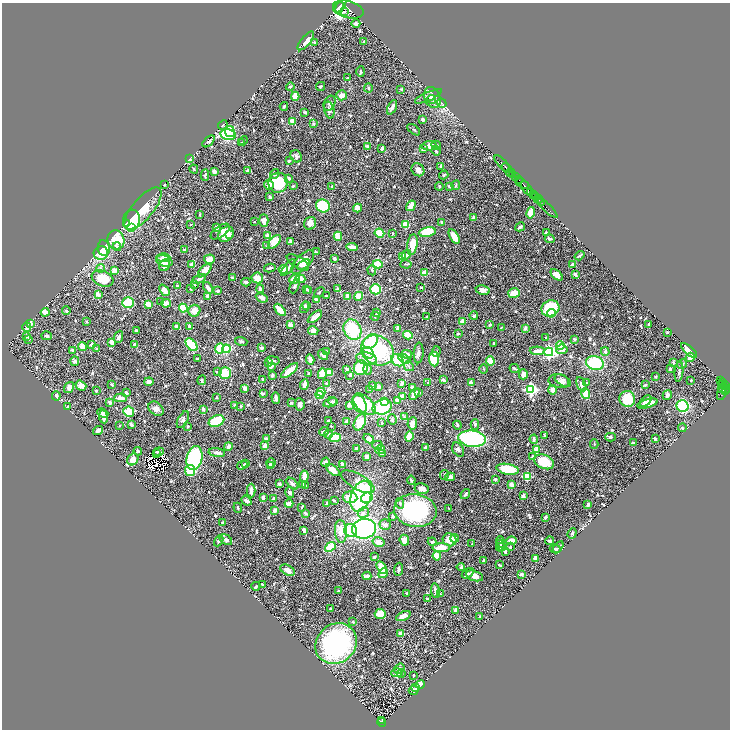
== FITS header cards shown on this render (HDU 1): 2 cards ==
NAXIS1  =                 1456
NAXIS2  =                 1455

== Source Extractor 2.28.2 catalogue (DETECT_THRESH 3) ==
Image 1456 x 1455 px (HDU 1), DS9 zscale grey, zoomed out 1/2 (1 PNG px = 2 x 2 image px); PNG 732 x 732 px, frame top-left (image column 1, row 1454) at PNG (2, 3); each listed source drawn as its Kron ellipse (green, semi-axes under 4 px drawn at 4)
Background 0.916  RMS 0.03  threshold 0.0893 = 3 sigma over >= 5 px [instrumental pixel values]
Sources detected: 766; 26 cannot appear on this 1/2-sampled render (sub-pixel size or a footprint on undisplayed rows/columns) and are neither listed nor drawn; of the other 740, the 500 brightest by FLUX_AUTO listed and drawn (240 fainter detections omitted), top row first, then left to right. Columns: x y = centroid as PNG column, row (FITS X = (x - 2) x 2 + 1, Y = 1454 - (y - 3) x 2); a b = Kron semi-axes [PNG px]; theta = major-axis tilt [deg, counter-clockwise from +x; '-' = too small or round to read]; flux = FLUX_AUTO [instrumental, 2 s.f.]
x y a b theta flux
341 5 9 3 64 6700
339 7 6 3 48 4500
348 9 16 8 -16 8600
344 11 2 2 - 420
356 24 4 3 - 16
306 41 11 4 49 35
314 42 2 2 - 5.9
364 42 4 3 - 5.4
361 71 5 3 - 8.3
348 78 2 2 - 7.4
320 86 5 3 - 8.5
290 87 4 3 - 8.4
368 88 4 3 - 6.7
401 89 3 3 - 7.1
341 95 5 5 - 31
295 96 4 4 - 70
428 96 15 3 24 16
432 97 11 8 -68 36
431 99 4 4 - 12
329 103 8 5 65 15
442 103 5 2 - 6.8
284 106 4 3 - 6.4
392 107 8 3 64 24
329 110 8 5 -76 19
305 112 3 3 - 8.7
423 119 4 3 - 8.5
292 121 4 4 - 34
313 124 4 3 - 7
223 125 5 4 - 8.7
414 130 7 3 -38 7.6
230 131 5 5 - 200
228 135 8 5 -14 340
209 141 7 3 43 9.6
243 141 5 2 - 6.1
241 143 3 3 - 8.9
436 145 5 3 - 6.6
367 146 3 2 - 12
429 146 7 4 3 46
382 148 4 3 - 14
423 149 4 3 - 15
436 151 5 3 - 6.9
296 156 6 5 - 15
189 159 2 2 - 100
289 161 4 4 - 8.8
502 164 10 2 -47 2400
441 167 4 3 - 11
507 168 6 2 -41 2600
194 169 4 2 - 5.3
418 170 7 6 - 23
214 171 3 3 - 24
248 171 3 3 - 13
510 173 4 2 - 580
275 174 5 4 - 8.2
205 175 6 3 -89 9.5
444 175 5 3 - 6.4
513 175 4 1 - 300
515 176 3 2 - 1800
289 178 3 3 - 12
519 180 4 1 - 670
278 183 10 9 - 170
522 183 7 3 -30 1400
164 185 2 2 - 5.4
269 185 5 4 - 28
456 185 5 3 - 5.2
293 186 3 2 - 7.3
332 186 2 2 - 18
439 186 4 3 - 6.6
449 186 3 3 - 9.8
526 188 8 3 -54 5300
531 192 3 2 - 1400
533 194 3 2 - 1400
535 196 2 2 - 1000
270 197 3 2 - 18
538 199 4 2 - 500
541 202 2 1 - 280
323 206 7 6 - 250
411 206 6 3 58 54
143 208 26 10 50 130
357 208 4 4 - 49
547 208 14 2 -43 280
531 213 6 3 77 95
200 215 3 2 - 6.1
473 218 3 2 - 11
131 220 10 8 76 300
264 220 6 4 -89 33
254 222 2 2 - 6.7
441 222 3 2 - 9.8
127 223 3 2 - 86
310 223 6 5 - 28
191 224 3 2 - 5.1
405 224 4 3 - 110
131 227 3 3 - 81
520 227 5 2 - 15
216 228 4 3 - 15
220 232 11 5 35 25
427 232 8 5 10 190
379 233 5 4 - 79
393 233 3 3 - 5.5
546 233 3 2 - 14
226 234 9 6 48 98
230 234 4 3 - 14
267 236 2 2 - 57
338 236 4 3 - 54
454 236 8 4 -60 57
550 239 5 2 - 9
116 240 9 8 - 140
291 241 3 3 - 22
275 242 8 5 48 100
412 245 10 5 82 83
267 246 4 3 - 5.1
117 247 4 4 - 8.7
352 247 6 3 -7 41
104 248 8 6 -82 160
184 250 4 3 - 16
316 252 3 2 - 6.2
101 253 7 6 - 100
406 255 5 3 - 17
402 256 4 3 - 47
579 256 5 2 - 7.4
163 258 7 4 0 27
209 259 5 4 - 36
334 259 3 2 - 16
164 261 8 5 -18 47
298 262 12 5 -31 14
303 262 14 7 47 75
378 264 5 4 - 120
406 264 5 3 - 6.7
573 264 3 3 - 14
165 265 6 5 - 48
192 265 3 2 - 46
303 265 7 3 33 21
100 268 4 4 - 11
270 268 6 2 13 13
288 268 10 3 51 16
283 269 5 4 - 38
114 270 4 3 - 38
372 270 5 3 - 6.7
205 271 8 4 45 65
425 273 4 3 - 61
575 274 3 3 - 17
557 275 7 4 -42 40
232 278 3 2 - 6.3
257 278 6 5 - 59
103 279 11 7 -22 130
199 279 7 3 26 16
294 279 5 3 - 79
300 279 5 3 - 77
246 282 4 2 - 8.1
195 285 3 2 - 8
177 286 2 2 - 14
294 286 7 3 65 12
421 287 4 2 - 5.4
208 288 6 3 -54 27
191 289 3 2 - 5.8
260 289 4 4 - 8.8
306 289 2 2 - 7.8
338 289 4 3 - 12
376 289 5 5 - 140
164 290 6 3 -49 58
483 290 7 4 -12 36
218 291 4 3 - 8.2
309 291 3 2 - 11
319 292 6 2 43 5.5
514 293 6 4 18 86
98 295 3 2 - 29
208 296 3 2 - 33
326 296 3 2 - 6.4
347 296 3 3 - 26
359 296 5 4 - 60
262 298 6 3 -24 25
316 300 3 2 - 31
161 302 3 2 - 5.4
128 303 6 5 - 150
166 303 5 4 - 26
148 304 3 3 - 75
307 306 4 3 - 5.7
305 307 6 4 73 16
183 308 4 3 - 150
550 308 9 8 - 260
280 310 7 3 -48 77
66 311 4 2 - 8.1
194 311 6 6 - 49
45 312 4 3 - 38
377 312 3 3 - 26
551 313 4 4 - 50
375 316 4 3 - 5.8
474 316 4 3 - 12
315 317 8 3 39 49
426 317 2 2 - 5.4
463 321 3 3 - 55
87 322 3 2 - 5.7
31 323 2 2 - 57
490 324 3 3 - 6.9
649 324 2 2 - 13
290 325 3 3 - 25
190 326 4 3 - 16
27 327 4 4 - 21
176 327 4 3 - 35
501 328 3 2 - 5.4
525 328 4 3 - 16
398 329 3 3 - 30
352 330 10 8 -62 200
136 331 3 2 - 11
313 331 5 4 - 32
667 332 2 2 - 5.4
458 333 3 2 - 7.8
408 335 5 4 - 85
27 336 4 3 - 9.2
47 336 5 3 - 14
118 337 6 3 67 14
546 338 2 2 - 6
29 339 3 3 - 6.4
574 339 4 4 - 9.6
241 341 6 4 -16 11
371 341 8 6 46 160
112 342 3 3 - 61
494 343 2 2 - 10
91 344 3 3 - 7.9
135 345 3 3 - 24
192 345 7 4 -49 210
560 345 4 4 - 46
82 347 4 4 - 41
220 348 5 4 - 130
261 348 3 2 - 20
97 349 4 3 - 8.1
226 349 4 4 - 200
562 349 6 5 - 28
72 350 3 3 - 8.7
377 350 17 14 -31 480
689 350 10 3 -41 36
537 351 7 3 -2 40
605 351 4 3 - 12
326 352 3 3 - 16
436 352 5 3 - 10
549 352 4 4 - 1200
368 353 6 5 - 36
419 353 10 5 87 19
407 354 5 4 - 22
323 355 6 3 -51 20
690 357 5 4 - 40
366 358 10 6 -11 41
197 359 4 3 - 6
404 359 6 4 -30 13
434 359 7 5 -85 140
273 360 7 3 -10 15
310 360 5 3 - 29
397 360 7 5 -44 120
75 361 5 4 - 13
490 361 5 4 - 81
268 362 3 3 - 13
673 362 4 3 - 7.9
595 363 9 7 -18 310
682 364 5 3 - 9.3
271 366 4 3 - 27
409 366 5 2 - 5.8
361 368 7 7 - 190
514 368 5 2 - 6.5
347 369 3 2 - 23
368 369 5 4 - 10
483 369 5 2 - 5.3
670 369 3 2 - 20
289 371 10 3 40 93
217 372 4 3 - 6
329 372 4 3 - 69
679 372 10 3 85 14
225 373 6 5 - 94
309 373 3 2 - 5.9
322 374 5 4 - 47
523 374 5 3 - 31
272 375 3 3 - 10
350 375 4 3 - 7.5
656 376 3 2 - 6
263 379 3 3 - 16
202 380 5 3 - 9.6
443 380 4 3 - 18
563 380 9 5 -32 21
691 380 3 2 - 5.7
720 380 3 2 - 300
559 381 10 7 -11 23
149 382 4 3 - 28
722 382 2 2 - 270
428 383 2 2 - 6.6
471 383 4 3 - 36
587 383 3 3 - 5.5
111 384 3 3 - 6.5
304 384 5 3 - 28
327 384 3 3 - 17
401 384 3 2 - 18
581 384 7 3 -63 23
645 385 3 3 - 8.8
723 385 2 2 - 120
81 386 6 4 -37 34
373 386 3 3 - 14
725 386 2 2 - 570
69 387 6 4 54 25
378 387 3 3 - 16
412 387 3 3 - 13
245 388 4 3 - 23
722 388 2 1 - 71
725 388 2 2 - 420
370 390 3 3 - 8
531 390 4 4 - 920
553 390 5 4 - 34
96 391 2 2 - 16
725 391 2 2 - 420
321 392 4 3 - 76
419 392 4 2 - 9.1
126 393 3 2 - 12
722 393 7 3 71 390
263 394 4 3 - 10
414 394 6 3 56 42
585 394 5 3 - 120
320 395 4 3 - 89
667 395 5 3 - 18
56 396 4 3 - 23
402 396 3 2 - 56
217 397 2 2 - 5.4
121 398 6 3 2 46
276 398 6 3 -88 17
627 399 8 7 - 140
397 400 3 3 - 30
333 401 4 3 - 9.4
646 401 7 4 42 42
110 402 3 3 - 20
384 402 3 3 - 67
291 403 2 2 - 17
331 403 7 3 15 20
647 403 10 4 15 89
300 404 6 5 - 21
359 404 9 6 -62 170
364 404 13 7 -42 180
234 405 4 3 - 5.7
349 405 3 3 - 37
68 406 4 2 - 8
241 406 2 2 - 8.4
683 406 6 5 - 300
382 407 10 7 15 260
156 409 8 6 -40 26
203 409 3 2 - 14
129 412 5 5 - 88
103 413 6 3 -22 21
103 417 6 3 -83 31
404 417 4 3 - 5.4
183 420 9 5 61 18
392 420 5 4 - 9.1
216 421 8 5 21 160
328 421 3 2 - 9.9
346 422 3 3 - 17
360 422 9 5 63 110
382 423 3 3 - 8.3
412 423 6 4 85 37
131 424 4 3 - 16
475 424 5 4 - 7.7
457 425 4 3 - 5.3
120 426 2 2 - 6.5
188 426 3 3 - 6.3
331 426 3 2 - 5.1
682 428 4 3 - 6.8
98 431 5 3 - 19
324 431 5 3 - 17
328 434 4 4 - 10
409 436 5 3 - 95
544 436 4 2 - 9.4
611 437 5 3 - 9.8
335 438 6 4 7 110
266 439 4 3 - 16
369 439 6 4 -31 41
472 439 14 8 -7 690
534 439 4 2 - 17
655 439 3 2 - 13
633 443 3 2 - 16
594 444 5 2 - 5.3
377 445 5 4 - 12
265 446 3 3 - 37
228 447 4 3 - 21
425 447 4 3 - 8.2
357 448 4 3 - 15
380 449 5 4 - 57
537 449 2 2 - 120
458 450 7 5 -58 16
138 451 4 3 - 8.3
159 452 5 2 - 7.7
217 452 8 4 -7 18
382 453 4 3 - 8.6
156 454 2 1 - 5.8
367 456 4 3 - 23
532 457 3 2 - 7.2
194 458 12 7 77 870
133 459 6 5 - 50
326 462 5 4 - 24
544 462 10 6 -23 160
246 463 3 3 - 8
271 463 5 3 - 21
343 464 3 3 - 28
242 465 5 3 - 15
271 466 4 3 - 21
508 469 11 5 -11 140
333 470 8 4 -39 47
190 471 5 5 - 110
444 475 5 4 - 8.7
304 476 5 3 - 64
527 476 3 3 - 210
450 477 5 3 - 32
495 479 2 2 - 13
411 480 4 2 - 8.2
358 482 18 7 -29 54
279 484 2 2 - 58
292 484 7 3 -43 17
511 484 4 3 - 31
303 485 3 3 - 9.1
305 485 3 2 - 6.5
422 489 7 5 -10 40
251 491 7 3 -89 22
290 492 6 4 -76 14
465 494 5 2 - 13
361 496 16 10 71 640
523 496 3 3 - 32
263 497 3 2 - 15
350 497 7 5 -9 110
274 498 3 2 - 7
367 498 6 5 - 150
246 501 6 4 -40 14
334 501 2 2 - 13
327 503 3 3 - 6.7
400 503 5 3 - 8.6
289 504 4 3 - 56
588 504 4 3 - 14
302 507 4 3 - 5.1
238 508 5 3 - 6.3
449 508 4 2 - 6.3
275 510 3 3 - 23
415 511 21 16 -7 630
363 512 6 5 - 20
305 513 3 3 - 14
393 516 4 3 - 8.6
545 517 4 2 - 7.5
223 523 3 3 - 9.5
385 525 5 5 - 20
364 529 12 9 10 1400
304 530 4 3 - 30
341 531 11 6 -85 86
351 531 6 6 - 240
572 533 5 3 - 10
455 538 4 3 - 16
226 540 7 4 -33 25
404 540 5 4 - 54
450 540 7 6 - 70
219 541 6 3 64 11
511 541 5 3 - 35
550 541 4 3 - 14
378 542 6 4 -15 37
432 542 4 3 - 6
501 542 6 4 -71 8.1
472 544 3 2 - 5.7
501 545 6 3 -61 9.2
330 547 6 4 40 110
501 547 4 3 - 6.9
510 547 3 2 - 10
558 547 6 3 52 8.8
441 548 8 4 1 93
555 549 5 3 - 7
505 552 3 2 - 9
437 556 4 3 - 110
374 557 3 3 - 9.1
536 559 4 3 - 26
483 561 3 2 - 7.1
500 565 3 2 - 9
461 567 4 3 - 8
382 568 7 4 -59 99
398 569 6 3 85 12
287 570 8 5 -28 30
383 573 5 3 - 59
468 573 6 4 33 20
521 574 3 2 - 22
367 576 4 3 - 21
475 576 9 5 -16 44
262 584 3 2 - 6.3
256 586 4 3 - 8.9
338 591 3 2 - 6.3
435 591 7 3 -81 18
407 593 2 2 - 7
440 594 3 3 - 6.3
427 599 3 2 - 12
330 609 3 2 - 5.3
455 610 3 3 - 16
380 614 5 5 - 90
403 616 8 3 26 53
480 617 3 3 - 8.1
353 622 4 3 - 7.9
401 633 4 3 - 25
336 644 22 19 43 840
399 668 6 4 38 12
397 673 5 4 - 34
401 674 4 3 - 8.4
413 675 2 2 - 5.6
420 684 5 3 - 32
416 688 3 2 - 5.2
414 690 5 3 - 14
382 720 2 1 - 67
382 722 4 3 - 86
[240 fainter detections neither listed nor drawn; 26 sub-pixel or undisplayed-footprint detections neither listed nor drawn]